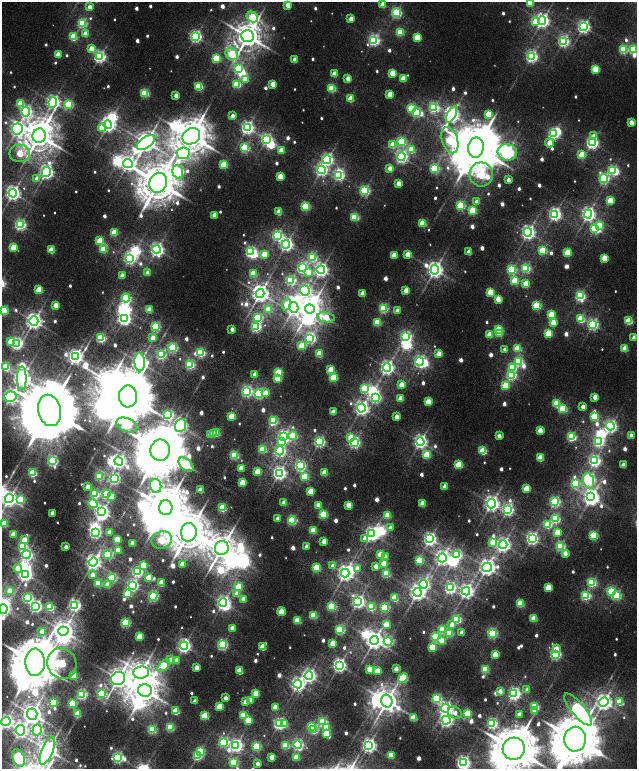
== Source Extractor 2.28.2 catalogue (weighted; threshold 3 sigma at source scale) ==
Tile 7 of 4 x 4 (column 3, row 2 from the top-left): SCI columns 2778-4047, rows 3294-4826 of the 5576 x 6577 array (HDU 1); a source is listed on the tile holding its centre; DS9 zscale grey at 2 x 2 block average (1 PNG px = mean of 2 x 2 image px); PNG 639 x 771 px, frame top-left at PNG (2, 2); each listed source drawn as its Kron ellipse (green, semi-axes under 4 px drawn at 4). Nothing masked; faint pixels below the display range render black.
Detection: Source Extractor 2.28.2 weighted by HDU 2 'WHT'; one run over the whole footprint, this tile lists its part. Background 0.0104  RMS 0.0064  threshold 0.0261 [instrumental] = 3 sigma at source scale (4.09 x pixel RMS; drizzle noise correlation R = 1.36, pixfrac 0.8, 0.0396/0.0396 arcsec/px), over >= 5 px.
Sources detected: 821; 27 too faint to see at this stretch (2 x 2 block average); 48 inside a brighter object's white glare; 1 long thin detection or spike segment (spike, bleed or trail) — neither listed nor drawn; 2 inside a brighter listed object's ellipse — not listed separately; of the other 743, all 500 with FLUX_AUTO >= 13.3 (the completeness limit of this list) listed and drawn (243 fainter detections not listed), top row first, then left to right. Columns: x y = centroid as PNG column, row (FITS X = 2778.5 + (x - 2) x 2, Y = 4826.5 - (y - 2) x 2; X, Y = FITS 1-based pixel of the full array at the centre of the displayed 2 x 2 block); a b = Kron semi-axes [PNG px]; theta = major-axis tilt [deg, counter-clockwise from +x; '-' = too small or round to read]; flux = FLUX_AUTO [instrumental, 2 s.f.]
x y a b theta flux
530 2 3 3 - 55
288 5 3 3 - 26
383 5 3 3 - 28
90 7 3 3 - 18
396 13 4 3 - 220
252 17 6 5 - 100
351 19 3 3 - 28
542 20 4 4 - 480
535 22 4 3 - 70
82 23 3 3 - 170
583 27 4 4 - 380
400 32 3 3 - 82
85 34 3 3 - 30
195 36 4 4 - 330
248 36 6 6 - 2200
73 37 3 3 - 96
417 37 3 3 - 69
374 40 4 4 - 290
563 41 4 4 - 260
92 49 4 3 - 32
623 49 3 3 - 130
633 49 4 3 - 130
232 54 6 5 - 100
58 55 3 3 - 32
100 57 4 4 - 320
531 57 4 4 - 340
216 58 3 3 - 99
295 60 3 3 - 24
238 69 4 3 - 150
595 69 3 3 - 88
392 73 3 3 - 45
334 74 3 3 - 30
245 79 4 3 - 37
348 79 3 3 - 27
403 79 3 3 - 43
237 84 3 3 - 99
273 84 3 3 - 34
199 86 3 3 - 110
332 88 3 3 - 99
145 93 3 3 - 120
390 94 3 3 - 34
176 95 3 2 - 20
350 99 3 3 - 54
53 102 5 4 - 450
21 104 3 3 - 60
68 105 3 3 - 140
411 108 3 3 - 110
434 108 4 4 - 200
26 112 5 4 - 270
417 112 4 3 - 160
488 114 3 3 - 64
451 115 9 4 62 740
232 116 3 2 - 14
631 122 3 3 - 22
108 125 4 4 - 560
102 127 4 3 - 47
247 128 4 4 - 410
17 129 5 5 - 490
553 134 4 3 - 240
39 136 7 6 - 3200
191 136 9 7 35 3900
594 136 4 4 - 15
266 139 4 4 - 280
450 140 13 8 -72 150
402 142 4 3 - 130
146 143 10 5 36 1400
549 143 4 3 - 31
592 143 4 4 - 360
393 145 3 3 - 40
245 148 3 3 - 130
476 148 10 7 80 9200
281 150 3 3 - 34
411 150 4 3 - 75
507 152 9 8 - 480
20 153 10 8 1 58
183 153 7 6 - 280
582 155 3 3 - 63
401 157 4 4 - 360
327 159 4 4 - 320
128 164 5 4 - 470
224 165 3 3 - 86
390 168 3 2 - 16
434 168 3 3 - 150
321 170 4 4 - 320
612 170 4 3 - 170
46 172 5 4 - 510
178 172 7 5 -74 210
481 174 12 11 - 140
339 175 4 3 - 180
280 177 3 3 - 39
604 178 4 4 - 230
37 179 3 3 - 18
508 180 3 2 - 15
158 183 10 8 62 4800
398 184 3 3 - 25
364 190 4 3 - 240
13 193 4 4 - 560
610 201 3 3 - 66
476 202 3 3 - 13
461 205 3 3 - 140
305 206 3 3 - 130
473 210 3 3 - 93
279 212 3 3 - 41
555 214 4 4 - 410
588 214 4 4 - 490
214 215 3 3 - 24
355 217 3 3 - 110
423 223 3 3 - 88
20 225 4 3 - 270
599 226 4 3 - 48
595 228 4 3 - 160
114 232 3 3 - 61
528 232 4 4 - 520
277 235 4 4 - 230
100 241 3 3 - 75
286 244 4 4 - 440
13 247 3 3 - 56
103 249 3 3 - 90
157 249 4 4 - 440
51 250 3 3 - 53
543 250 3 3 - 110
250 252 4 3 - 200
469 252 3 3 - 31
567 253 3 3 - 77
264 254 3 3 - 39
407 254 3 3 - 30
394 255 3 3 - 34
312 257 3 3 - 150
130 258 4 4 - 310
604 258 3 3 - 45
302 268 4 3 - 240
526 268 3 3 - 150
321 270 4 4 - 460
435 270 4 4 - 710
512 270 3 3 - 150
309 272 3 3 - 23
147 273 3 2 - 19
253 273 3 3 - 70
122 276 3 2 - 18
290 280 3 3 - 160
515 280 3 3 - 82
526 284 3 3 - 47
39 290 3 3 - 71
305 290 5 5 - 300
406 291 3 3 - 37
490 292 3 3 - 63
260 293 4 4 - 970
363 293 3 3 - 30
580 296 4 3 - 240
126 298 4 4 - 140
498 299 3 3 - 31
286 304 6 3 69 34
56 305 3 3 - 30
537 305 3 3 - 130
294 307 5 4 - 610
383 308 3 3 - 140
268 309 3 3 - 68
310 309 5 4 - 1700
150 310 3 3 - 37
397 310 3 2 - 16
3 311 3 3 - 140
551 315 3 3 - 63
326 317 8 5 -11 46
258 318 4 3 - 150
124 319 4 4 - 380
581 319 3 3 - 90
34 321 4 4 - 740
629 321 3 3 - 87
377 322 3 3 - 78
553 323 3 3 - 44
593 324 4 3 - 270
155 327 3 3 - 160
256 327 4 3 - 210
232 329 3 2 - 15
499 330 3 3 - 100
499 333 3 3 - 32
548 334 3 3 - 82
490 335 3 3 - 46
406 337 4 4 - 260
101 338 3 3 - 150
153 338 3 3 - 24
310 338 4 4 - 280
634 338 3 2 - 24
10 342 3 3 - 36
17 343 4 4 - 280
302 346 3 3 - 78
172 348 3 3 - 180
518 348 3 3 - 75
625 349 3 3 - 41
505 350 3 2 - 16
201 353 3 3 - 130
319 354 3 3 - 69
439 354 3 3 - 29
161 355 3 3 - 170
75 356 4 4 - 540
519 361 4 3 - 120
140 362 9 5 -87 810
419 362 4 3 - 250
190 364 3 3 - 160
6 367 4 3 - 110
387 367 4 4 - 500
512 367 4 3 - 99
331 370 3 3 - 49
278 372 3 3 - 96
255 374 3 3 - 24
511 375 3 3 - 190
22 378 12 4 89 900
278 378 3 3 - 68
333 378 3 3 - 89
401 385 3 3 - 31
505 386 3 3 - 78
365 388 4 4 - 150
247 391 4 4 - 260
266 393 3 3 - 21
259 394 4 4 - 180
128 396 11 9 -88 9500
10 397 6 5 - 400
595 397 3 2 - 22
375 398 4 4 - 190
400 398 3 3 - 32
428 402 3 3 - 41
556 404 3 3 - 83
583 407 3 2 - 16
361 408 4 4 - 510
563 409 3 3 - 100
49 410 16 11 -77 18000
333 412 3 3 - 24
168 415 4 4 - 190
232 416 3 3 - 67
397 417 3 2 - 23
594 417 3 3 - 86
273 421 4 3 - 130
127 425 11 6 -21 160
180 425 7 5 69 470
610 426 4 4 - 370
540 430 3 3 - 29
216 433 3 3 - 82
211 434 3 3 - 27
214 434 3 2 - 17
283 436 4 3 - 320
293 436 4 4 - 93
499 436 3 2 - 18
631 436 3 2 - 15
351 437 3 3 - 43
571 437 3 3 - 160
281 441 4 3 - 44
598 441 4 4 - 240
319 442 3 3 - 260
354 442 4 3 - 280
420 442 4 4 - 470
263 449 3 3 - 90
160 450 11 9 -89 9700
280 451 4 4 - 290
483 451 3 3 - 96
234 455 3 3 - 140
427 455 3 3 - 61
540 458 3 3 - 53
52 461 4 3 - 210
119 461 5 4 - 410
595 461 4 4 - 310
186 465 9 5 -42 150
459 465 3 3 - 79
623 465 3 2 - 16
300 466 4 4 - 240
241 468 3 3 - 34
257 472 3 3 - 45
33 473 3 3 - 100
279 473 4 4 - 450
325 473 3 3 - 40
99 476 3 3 - 95
305 477 3 3 - 98
114 478 4 3 - 240
589 481 8 5 -70 200
242 483 3 3 - 47
575 483 4 3 - 110
156 486 7 5 -77 360
87 487 3 2 - 19
445 487 3 3 - 30
526 489 3 3 - 54
201 490 3 2 - 33
310 491 3 3 - 42
95 494 3 3 - 120
106 494 3 3 - 120
111 496 4 3 - 24
591 497 4 3 - 480
9 499 4 4 - 620
20 500 4 4 - 110
555 502 4 3 - 230
93 503 5 4 - 110
284 503 3 3 - 24
491 503 5 4 - 660
422 504 3 3 - 35
318 505 3 3 - 32
349 505 3 3 - 50
166 508 7 6 - 4900
222 508 3 3 - 110
508 510 4 4 - 290
102 512 4 3 - 460
52 513 3 2 - 20
323 514 3 3 - 110
388 515 3 3 - 51
278 519 3 2 - 18
555 519 4 3 - 190
292 520 4 3 - 170
4 523 3 3 - 61
548 525 3 3 - 76
390 528 3 3 - 16
313 530 3 3 - 58
109 532 3 2 - 14
189 532 9 8 - 4300
557 532 3 3 - 41
95 533 4 3 - 250
14 534 3 3 - 37
372 534 4 4 - 480
594 535 3 3 - 130
532 538 4 4 - 360
365 539 4 4 - 19
430 539 4 4 - 420
24 540 3 3 - 35
117 540 3 3 - 54
162 540 10 8 19 110
324 541 3 3 - 27
493 542 3 3 - 55
133 543 3 3 - 28
503 545 4 4 - 530
560 546 3 3 - 180
23 547 4 3 - 140
66 547 3 2 - 14
306 547 3 2 - 15
222 548 7 7 - 2200
118 550 3 3 - 60
565 553 3 3 - 21
108 554 3 3 - 160
380 554 3 3 - 42
26 555 4 4 - 260
457 555 4 4 - 190
385 557 3 3 - 18
442 558 4 4 - 600
419 560 3 3 - 94
93 562 4 4 - 620
384 563 3 3 - 52
182 564 3 3 - 33
144 565 3 3 - 57
333 566 3 3 - 15
376 566 3 2 - 21
487 567 5 4 - 780
18 568 4 3 - 24
316 568 3 3 - 93
357 569 3 3 - 17
137 572 4 3 - 240
345 573 4 4 - 690
25 574 4 4 - 480
386 574 3 3 - 110
92 575 3 3 - 18
112 578 3 3 - 130
149 578 3 3 - 42
591 582 3 3 - 150
98 583 3 3 - 100
161 583 3 3 - 42
423 584 4 4 - 300
108 585 3 3 - 36
132 585 4 4 - 270
239 587 3 3 - 80
548 587 3 3 - 57
450 588 4 4 - 260
9 591 4 3 - 15
466 591 4 4 - 540
611 591 4 3 - 130
417 592 4 4 - 680
128 593 3 3 - 84
237 594 3 3 - 15
616 595 4 3 - 180
153 596 4 3 - 200
586 596 3 3 - 180
27 598 4 3 - 180
395 598 3 3 - 64
244 599 3 3 - 24
358 602 4 4 - 420
223 603 4 4 - 430
520 603 3 3 - 98
75 605 4 4 - 290
36 606 4 4 - 340
332 606 3 3 - 130
50 607 3 3 - 98
371 607 3 3 - 100
385 607 3 3 - 150
3 609 5 4 - 450
281 612 4 3 - 57
313 615 3 3 - 78
534 618 3 3 - 57
457 619 3 3 - 130
297 620 3 3 - 74
125 623 3 3 - 160
386 625 3 3 - 30
452 625 3 3 - 18
233 628 3 3 - 32
442 629 4 3 - 110
340 630 3 3 - 160
42 631 3 3 - 16
63 631 5 4 - 1100
449 633 4 3 - 83
462 633 3 2 - 19
492 633 4 3 - 180
140 637 3 3 - 57
435 637 3 3 - 120
374 640 4 4 - 910
388 641 4 4 - 180
442 641 3 3 - 32
333 643 3 3 - 48
222 645 4 3 - 220
184 646 4 4 - 460
263 647 4 3 - 60
432 647 3 3 - 77
556 649 3 3 - 22
555 654 4 3 - 250
495 655 3 3 - 37
171 660 3 3 - 23
176 661 3 3 - 28
35 662 13 9 -89 8200
62 664 16 14 -63 110
339 665 4 4 - 470
164 666 8 4 44 83
197 667 3 2 - 22
370 669 3 3 - 63
396 669 3 2 - 19
485 669 3 3 - 95
240 671 3 3 - 58
377 671 3 3 - 34
141 672 8 6 6 1400
74 675 3 3 - 96
309 676 4 4 - 460
118 678 7 6 - 1300
403 678 5 3 - 130
298 684 4 4 - 500
145 690 7 6 - 2300
527 690 3 2 - 16
500 691 3 3 - 16
256 693 3 3 - 50
82 694 3 3 - 210
102 694 3 3 - 110
514 694 4 4 - 370
226 698 3 2 - 13
437 698 4 3 - 130
250 700 3 3 - 29
195 701 3 2 - 16
387 701 6 5 - 1500
54 702 3 3 - 90
245 702 3 3 - 28
604 702 5 4 - 760
620 702 3 3 - 63
72 704 3 3 - 86
535 706 3 3 - 110
219 707 3 3 - 56
275 707 3 3 - 38
445 708 4 4 - 420
578 709 20 6 -49 490
534 710 3 3 - 17
176 711 3 3 - 66
455 713 7 5 -31 14
32 714 6 5 - 1200
78 714 3 3 - 59
467 714 3 3 - 90
519 714 3 2 - 17
244 715 3 3 - 90
205 716 3 3 - 85
414 718 3 3 - 55
248 720 3 3 - 51
446 720 4 4 - 420
6 722 4 4 - 480
323 722 4 3 - 160
492 723 4 3 - 250
279 724 4 3 - 310
285 724 4 3 - 40
312 726 3 3 - 97
170 727 3 3 - 110
326 728 3 3 - 31
152 729 3 3 - 130
20 730 5 5 - 480
37 730 5 4 - 230
313 730 3 3 - 90
327 734 4 3 - 78
575 739 12 11 - 8800
224 742 4 4 - 190
236 745 4 4 - 410
286 745 3 3 - 72
298 745 4 4 - 250
369 745 4 4 - 490
256 746 3 3 - 140
514 749 11 11 - 7500
47 751 15 5 68 1500
200 751 4 3 - 110
392 755 3 3 - 34
197 756 3 3 - 140
118 757 4 4 - 270
272 757 3 3 - 26
296 757 3 3 - 50
18 758 9 6 -65 200
234 762 3 3 - 130
463 763 4 4 - 450
257 764 3 2 - 14
Isophote crosses this tile's border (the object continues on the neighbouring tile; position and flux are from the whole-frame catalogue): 14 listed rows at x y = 530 2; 383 5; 633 49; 3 311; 6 367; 9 499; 4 523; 3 609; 6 722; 575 739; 514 749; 47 751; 18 758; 463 763